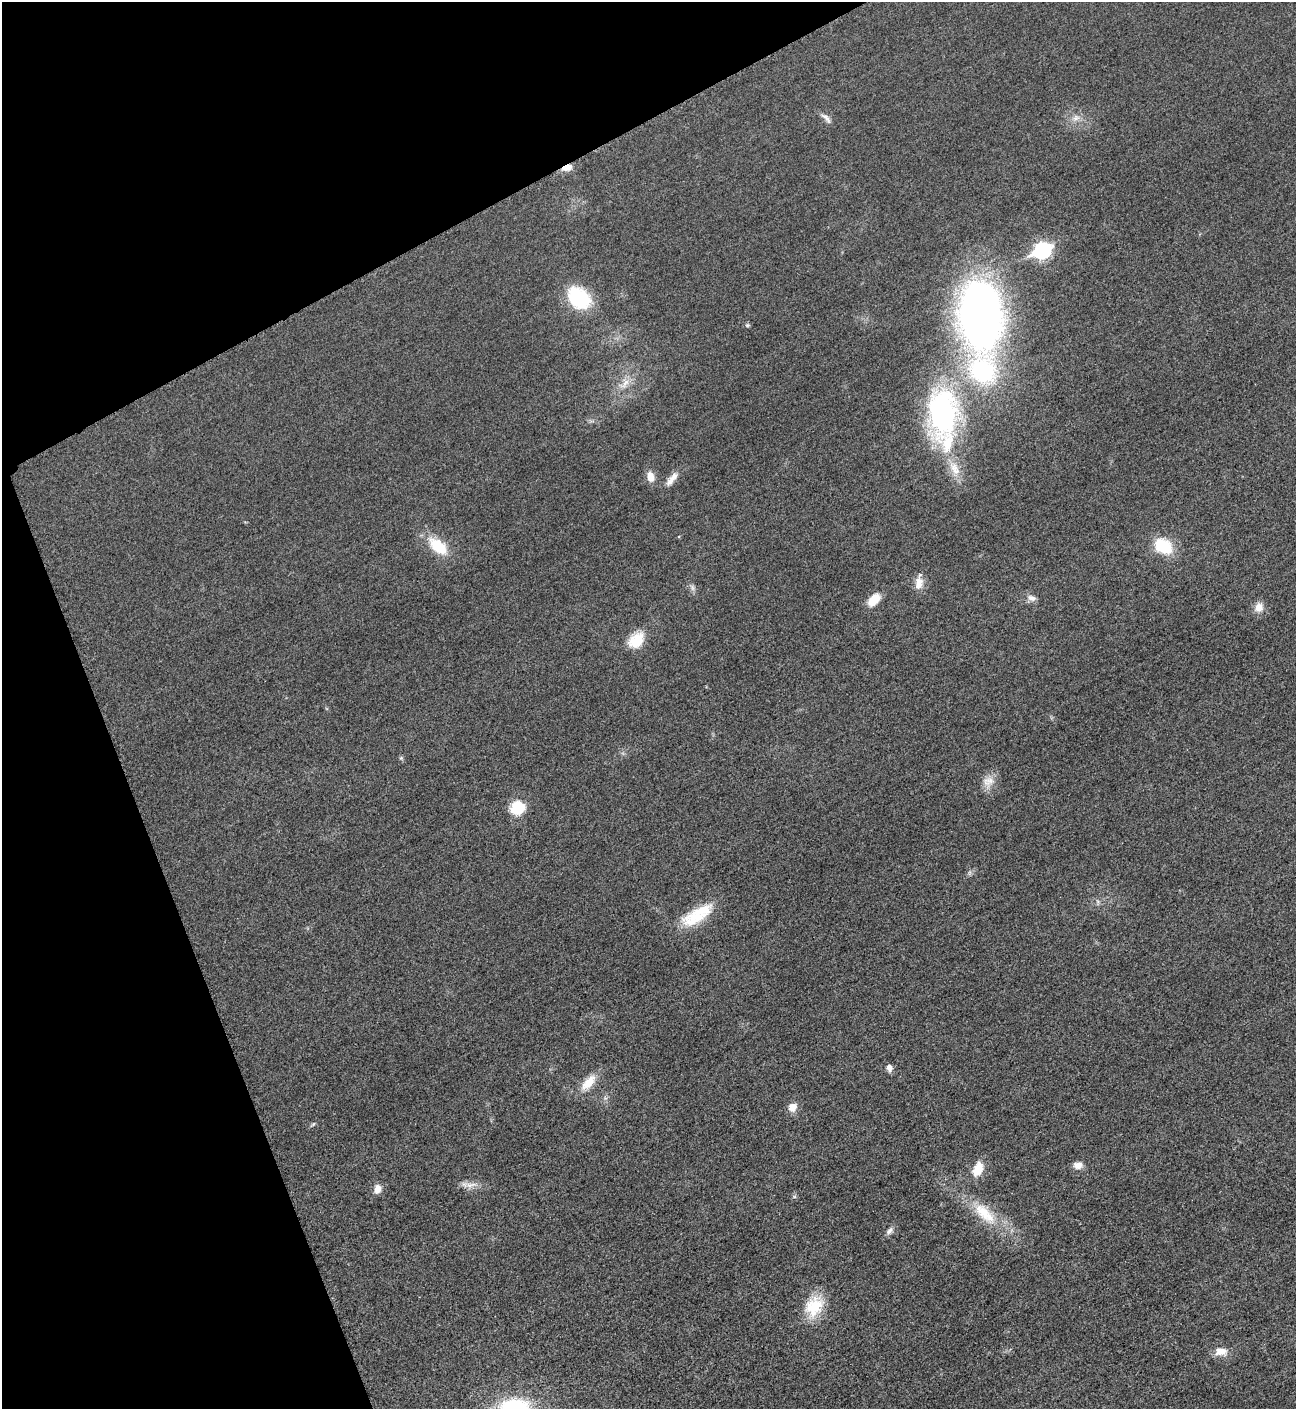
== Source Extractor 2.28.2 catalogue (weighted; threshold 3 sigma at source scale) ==
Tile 5 of 4 x 4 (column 1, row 2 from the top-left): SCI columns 298-1591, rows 2827-4233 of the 5640 x 5651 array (HDU 1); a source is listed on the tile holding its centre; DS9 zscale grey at full resolution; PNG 1298 x 1411 px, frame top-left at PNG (2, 2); no overlay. Shown black and unused: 21% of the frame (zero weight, under 3 of 5 exposures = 1% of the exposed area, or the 3 px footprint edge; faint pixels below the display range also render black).
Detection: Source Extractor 2.28.2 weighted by HDU 2 'WHT'; one run over the whole footprint, this tile lists its part. Background 0.0189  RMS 0.005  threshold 0.0227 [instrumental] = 3 sigma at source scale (4.5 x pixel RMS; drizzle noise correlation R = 1.50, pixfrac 1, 0.05/0.05 arcsec/px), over >= 5 px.
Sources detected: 42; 1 too faint to see at this stretch — not listed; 5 inside a brighter listed object's ellipse — not listed separately; the other 36 listed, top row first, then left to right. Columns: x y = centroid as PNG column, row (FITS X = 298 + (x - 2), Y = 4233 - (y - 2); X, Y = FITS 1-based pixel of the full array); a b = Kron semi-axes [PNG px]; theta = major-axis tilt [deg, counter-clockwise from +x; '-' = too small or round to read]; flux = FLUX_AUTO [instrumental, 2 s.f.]
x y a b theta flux
826 118 18 7 -45 2.7
1075 118 13 9 23 3.7
567 167 11 7 14 5.1
1042 250 9 7 24 130
579 298 22 16 -42 39
981 315 76 46 -87 280
747 325 7 5 20 0.79
624 384 20 10 46 6.4
943 413 66 38 87 110
674 476 20 9 32 4
650 477 13 9 -73 4.7
438 546 22 12 -40 19
1163 546 14 10 -30 29
919 583 16 11 79 5.4
1031 598 12 8 -16 2.7
874 600 15 9 46 9.4
1259 607 13 11 65 5.1
636 640 20 15 48 13
401 758 6 6 - 0.82
988 782 19 16 63 6.3
517 808 17 16 - 13
1098 901 8 3 -71 0.93
700 913 44 16 27 19
889 1068 9 7 -65 2.6
588 1083 27 12 48 9.2
792 1107 11 9 46 4.7
313 1124 9 3 45 0.81
1078 1165 11 8 1 4
978 1169 16 10 66 9.9
471 1185 21 8 8 4.3
377 1189 12 9 76 3.7
794 1197 6 4 18 0.69
985 1214 42 17 -43 21
889 1231 12 7 45 2.2
814 1306 30 22 61 18
1221 1351 17 11 -1 6.1
Overlapping masked pixels (flux is a lower limit): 1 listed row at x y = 567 167